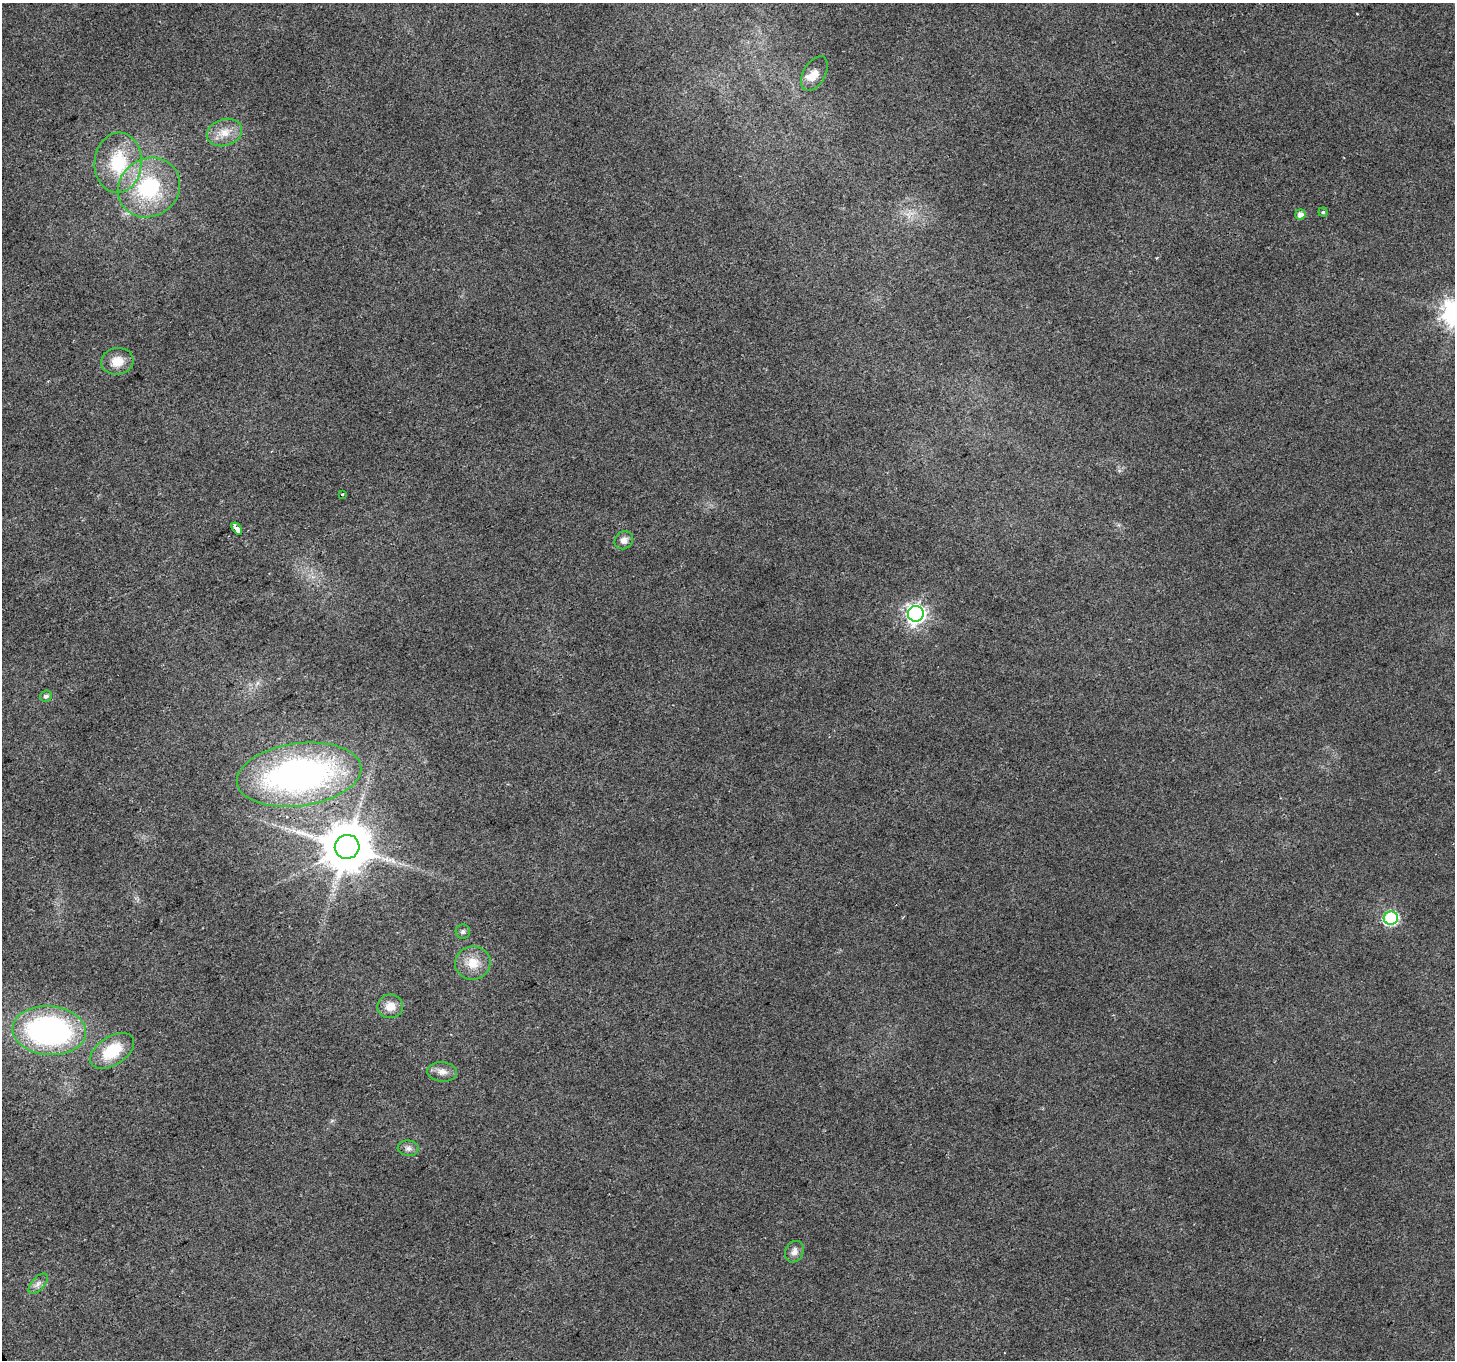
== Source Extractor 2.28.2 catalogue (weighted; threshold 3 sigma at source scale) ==
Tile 7 of 4 x 4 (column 3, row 2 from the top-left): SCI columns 2907-4359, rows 2881-4238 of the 5811 x 5702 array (HDU 1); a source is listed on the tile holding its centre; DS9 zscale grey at full resolution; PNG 1457 x 1362 px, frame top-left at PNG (2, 3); each listed source drawn as its Kron ellipse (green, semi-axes under 4 px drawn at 4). Shown black and unused: <1% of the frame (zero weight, under 2 of 3 exposures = <1% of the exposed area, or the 3 px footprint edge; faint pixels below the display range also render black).
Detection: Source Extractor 2.28.2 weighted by HDU 2 'WHT'; one run over the whole footprint, this tile lists its part. Background 0.0455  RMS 0.0072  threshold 0.0324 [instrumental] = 3 sigma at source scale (4.5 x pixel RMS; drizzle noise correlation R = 1.50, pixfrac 1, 0.0396/0.0396 arcsec/px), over >= 5 px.
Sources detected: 26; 1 long thin detection or spike segment (spike, bleed or trail) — neither listed nor drawn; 1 inside a brighter listed object's ellipse — not listed separately; the other 24 listed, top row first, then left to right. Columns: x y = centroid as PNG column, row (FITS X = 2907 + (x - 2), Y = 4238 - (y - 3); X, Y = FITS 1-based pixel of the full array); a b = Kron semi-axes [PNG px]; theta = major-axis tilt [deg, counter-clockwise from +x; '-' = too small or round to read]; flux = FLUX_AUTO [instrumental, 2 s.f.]
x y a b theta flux
814 73 19 11 61 7.8
224 132 18 13 17 11
118 163 30 23 86 41
149 188 32 29 34 66
1323 212 4 4 - 1.1
1300 214 5 5 - 4.3
117 361 16 13 8 11
342 494 3 3 - 1.2
237 529 7 3 -54 120
624 540 10 8 43 4.2
916 614 8 8 - 350
46 696 6 5 - 2.3
299 775 63 31 8 250
347 847 12 12 - 3600
1391 918 7 6 - 110
463 932 7 7 - 1.8
473 963 18 16 8 13
390 1006 13 12 - 8.5
49 1031 37 24 -5 190
112 1051 24 14 32 30
442 1072 15 9 -5 5.6
408 1148 10 8 -7 3.1
794 1252 11 9 64 4.5
38 1284 12 6 48 3.3